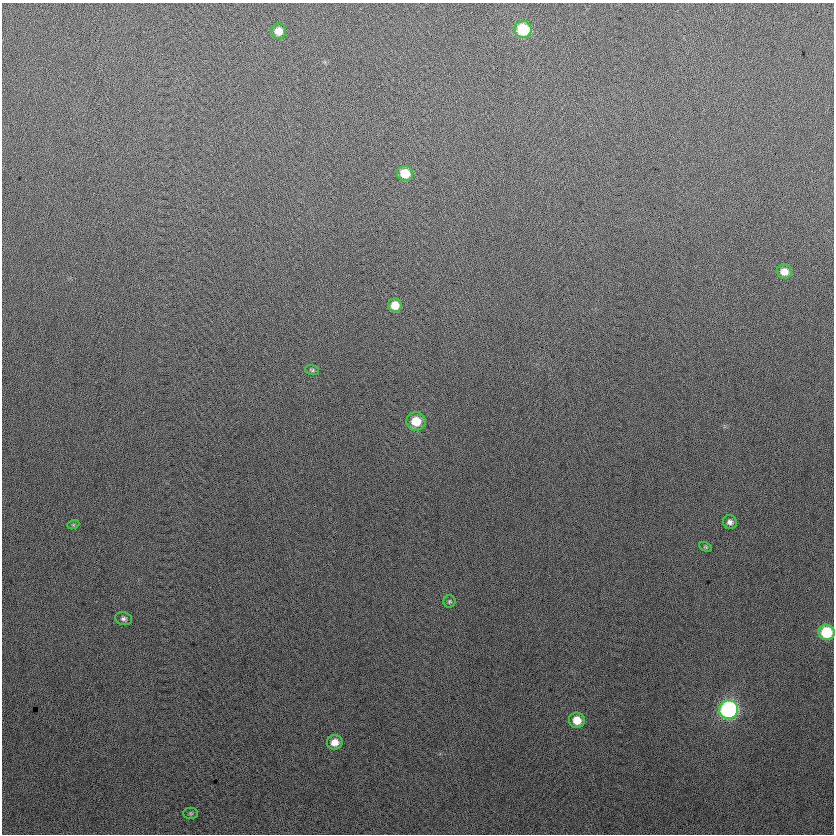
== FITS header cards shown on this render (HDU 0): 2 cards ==
NAXIS1  =                  832
NAXIS2  =                  832

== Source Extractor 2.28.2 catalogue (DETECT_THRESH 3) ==
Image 832 x 832 px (HDU 0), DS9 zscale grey, 1 PNG px = 1 image px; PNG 836 x 836 px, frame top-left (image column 1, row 832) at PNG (2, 3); each listed source drawn as its Kron ellipse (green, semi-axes under 4 px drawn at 4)
Background 16.6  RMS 14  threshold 41.2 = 3 sigma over >= 5 px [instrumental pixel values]
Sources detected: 17; all 17 listed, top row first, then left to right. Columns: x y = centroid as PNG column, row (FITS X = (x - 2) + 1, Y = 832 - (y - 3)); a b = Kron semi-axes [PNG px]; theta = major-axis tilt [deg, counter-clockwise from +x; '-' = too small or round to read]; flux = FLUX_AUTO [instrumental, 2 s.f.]
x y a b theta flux
523 29 9 8 - 45000
279 31 8 7 - 9800
405 173 8 7 - 20000
784 271 7 7 - 9300
395 305 7 7 - 14000
312 370 7 5 -16 1600
416 421 9 9 - 19000
730 522 7 7 - 3800
73 525 6 4 18 1300
706 547 7 3 -27 1200
449 601 6 6 - 1700
124 619 8 6 -14 2700
826 632 8 7 - 40000
729 710 9 9 - 210000
577 720 8 7 - 14000
335 742 8 7 - 9300
191 813 7 5 0 1600